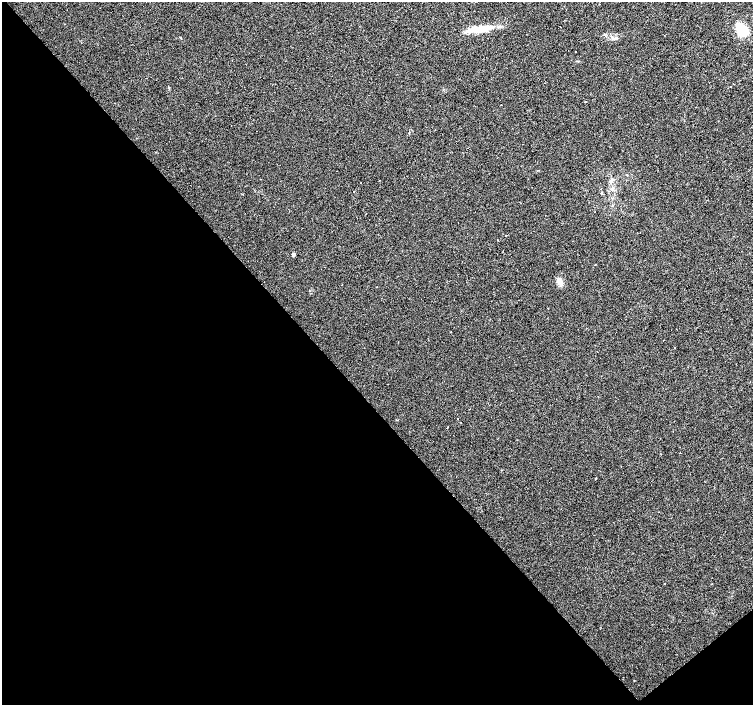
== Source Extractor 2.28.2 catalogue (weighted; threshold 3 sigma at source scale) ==
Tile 14 of 4 x 4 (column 2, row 4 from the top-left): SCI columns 1502-3002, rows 145-1549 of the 6008 x 5969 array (HDU 1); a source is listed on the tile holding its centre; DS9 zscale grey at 2 x 2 block average (1 PNG px = mean of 2 x 2 image px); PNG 755 x 707 px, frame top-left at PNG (2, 2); no overlay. Shown black and unused: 44% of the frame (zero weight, under 2 of 3 exposures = <1% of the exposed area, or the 3 px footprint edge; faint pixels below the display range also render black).
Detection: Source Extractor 2.28.2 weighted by HDU 2 'WHT'; one run over the whole footprint, this tile lists its part. Background 0.0312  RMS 0.0061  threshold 0.0272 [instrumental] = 3 sigma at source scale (4.5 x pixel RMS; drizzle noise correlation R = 1.50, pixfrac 1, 0.0396/0.0396 arcsec/px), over >= 5 px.
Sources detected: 33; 9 cosmic-ray / hot-pixel residue — not listed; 1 inside a brighter listed object's ellipse — not listed separately; the other 23 listed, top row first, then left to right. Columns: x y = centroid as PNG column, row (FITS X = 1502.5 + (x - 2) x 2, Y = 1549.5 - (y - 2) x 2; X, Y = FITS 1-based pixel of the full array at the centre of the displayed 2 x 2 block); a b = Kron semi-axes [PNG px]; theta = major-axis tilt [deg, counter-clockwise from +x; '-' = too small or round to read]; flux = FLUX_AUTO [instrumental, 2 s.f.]
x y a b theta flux
482 29 27 7 7 25
742 30 13 8 -49 45
616 38 4 3 - 1.9
575 51 2 2 - 0.67
730 86 2 2 - 1.3
501 105 2 2 - 1.3
612 179 7 3 30 2.9
361 182 2 2 - 1.2
612 189 5 4 - 2.9
354 191 2 2 - 2
497 240 2 2 - 1.3
293 254 3 2 - 6.5
595 265 2 2 - 2.2
560 282 9 6 -53 8
548 308 2 2 - 4.9
450 332 2 2 - 2.2
663 340 2 2 - 4.2
674 348 2 2 - 1.5
457 419 2 2 - 0.62
447 427 2 2 - 4.9
680 453 2 2 - 1.7
596 478 2 2 - 1.1
712 583 2 2 - 0.59
Diffuse or blended objects may show on this block-average render without a row.